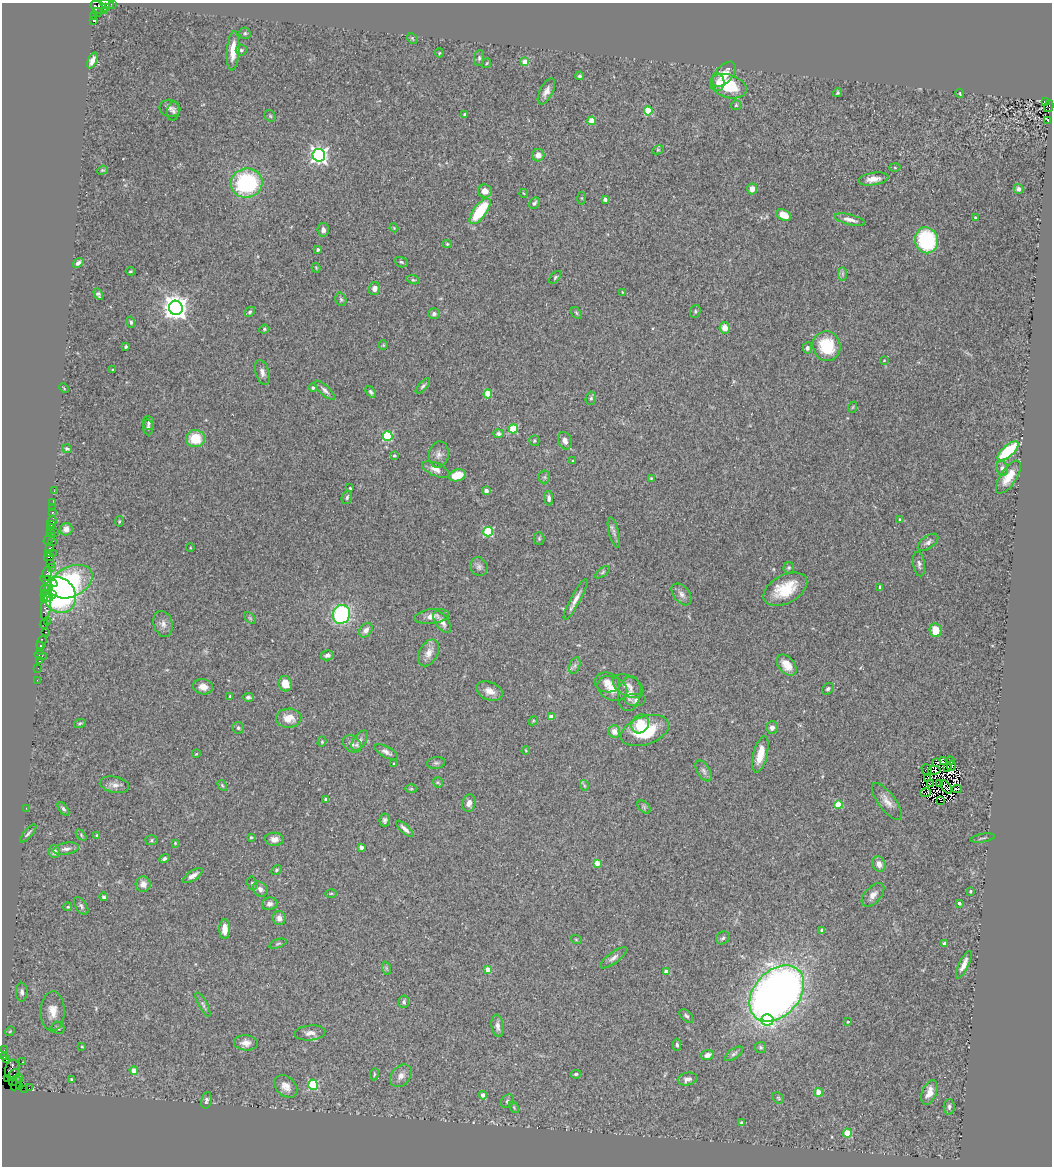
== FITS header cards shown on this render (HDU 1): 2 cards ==
NAXIS1  =                 1050
NAXIS2  =                 1164

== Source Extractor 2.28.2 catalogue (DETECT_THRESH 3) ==
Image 1050 x 1164 px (HDU 1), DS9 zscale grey, 1 PNG px = 1 image px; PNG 1054 x 1168 px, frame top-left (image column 1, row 1164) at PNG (2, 3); each listed source drawn as its Kron ellipse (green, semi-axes under 4 px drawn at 4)
Background 0.478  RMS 0.064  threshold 0.191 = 3 sigma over >= 5 px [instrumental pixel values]
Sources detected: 333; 10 with non-positive FLUX_AUTO (blend fragments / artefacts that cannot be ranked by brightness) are neither listed nor drawn; the other 323 listed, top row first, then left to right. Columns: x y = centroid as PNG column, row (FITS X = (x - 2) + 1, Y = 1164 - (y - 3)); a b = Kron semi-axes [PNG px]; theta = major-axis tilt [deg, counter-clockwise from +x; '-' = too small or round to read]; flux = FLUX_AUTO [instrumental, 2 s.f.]
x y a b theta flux
107 4 7 3 -17 73
112 4 3 2 - 44
106 7 3 2 - 41
99 8 9 5 -28 410
97 12 5 3 - 31
94 16 3 3 - 27
94 20 3 3 - 100
245 33 5 5 - 6.9
412 38 6 4 -46 6.6
241 50 5 5 - 8.9
233 51 20 6 86 65
439 53 4 4 - 4.5
479 58 8 5 82 8.7
92 60 8 4 68 24
525 62 4 4 - 82
487 63 5 3 - 4.1
724 74 15 8 50 51
579 76 4 4 - 8.1
718 82 8 6 -85 26
728 86 19 11 -17 180
546 91 14 6 63 27
838 93 4 3 - 5.8
960 93 5 3 - 3.7
1046 102 4 3 - 220
736 105 5 5 - 5.8
1049 106 6 4 76 1300
170 108 10 8 -11 16
173 111 9 6 82 12
648 111 4 4 - 150
465 114 3 3 - 9.7
270 116 6 5 - 6.6
1048 120 3 2 - 3.3
592 121 4 4 - 100
658 150 6 4 28 5.2
319 155 6 6 - 1800
538 155 6 6 - 28
895 168 5 3 - 4.2
102 170 6 4 18 5.1
873 179 15 6 8 35
247 183 16 14 17 440
752 189 5 5 - 31
1018 189 5 4 - 11
485 191 7 6 - 35
523 193 4 3 - 3.2
582 198 6 4 -90 4.6
605 199 3 3 - 16
534 203 6 4 57 10
480 211 15 6 53 210
784 215 8 5 -26 60
975 217 3 3 - 3.9
850 220 15 5 -14 25
394 228 4 3 - 3.7
323 230 7 5 -83 18
926 240 13 11 -73 330
447 244 4 4 - 5.3
318 250 4 3 - 10
401 262 7 5 -19 7.3
78 263 6 4 39 13
316 268 5 3 - 3.8
130 271 4 3 - 4.9
842 274 7 4 -90 9.8
555 277 7 4 53 6.9
413 280 7 4 -15 6.8
374 288 6 5 - 21
623 292 3 3 - 3.5
98 294 6 4 -59 9.5
341 299 7 5 -68 8.7
176 308 7 7 - 4100
695 311 7 5 72 8.3
250 312 6 4 40 7.1
576 313 6 4 -58 6.1
434 314 6 5 - 12
131 322 5 4 - 8.8
725 328 6 5 - 42
264 329 5 4 - 5.5
383 345 5 4 - 4.6
827 346 15 13 -68 190
126 347 3 3 - 9.2
807 348 5 4 - 12
884 360 3 3 - 3.7
113 370 4 2 - 3.9
262 372 13 7 -72 21
423 386 10 4 48 8.8
64 388 5 3 - 4
313 388 4 4 - 9.6
325 390 13 5 -43 15
371 392 6 4 -51 9.3
488 394 4 4 - 130
591 398 7 5 75 8.8
853 407 6 3 70 4.4
148 423 7 5 -86 11
148 427 8 5 -83 10
513 429 5 4 - 210
499 434 5 4 - 11
388 436 5 5 - 300
195 439 9 8 - 120
534 441 5 5 - 5.9
565 441 9 6 -67 22
67 449 5 4 - 7.1
1008 451 13 5 41 240
439 454 13 10 80 25
394 455 3 3 - 5.5
573 461 3 3 - 4.3
1002 468 7 6 - 11
436 469 14 6 -24 25
457 475 8 6 18 87
544 477 6 6 - 8.8
1008 477 19 8 56 63
651 478 4 3 - 4.7
350 488 3 3 - 5.2
54 491 3 2 - 7.9
486 491 4 4 - 25
347 497 7 5 69 10
549 498 7 4 -84 13
53 503 2 2 - 16
52 508 2 2 - 2
52 513 3 3 - 53
899 519 3 2 - 3.3
52 521 6 4 80 26
119 521 5 3 - 4.5
51 525 3 2 - 11
50 528 3 2 - 59
66 529 6 6 - 27
50 532 4 2 - 33
54 532 2 2 - 230
488 532 5 5 - 290
614 532 15 5 -76 15
49 539 7 3 46 46
539 539 6 5 - 7.1
52 542 4 3 - 41
928 542 12 6 36 16
50 548 4 3 - 88
190 548 4 3 - 3.5
48 554 3 2 - 44
53 554 3 2 - 14
49 557 5 2 - 63
50 563 2 2 - 25
919 564 12 6 -82 14
51 567 2 2 - 11
479 567 10 8 -60 15
789 568 6 5 - 6.3
603 572 8 4 37 7.6
47 573 7 4 84 150
49 581 9 4 -23 200
71 582 23 15 27 460
48 586 3 2 - 86
880 587 4 3 - 13
785 589 24 14 28 150
45 590 5 3 - 190
52 594 3 3 - 56
682 594 12 8 -51 23
59 595 18 15 -62 1100
47 597 6 3 -34 120
576 599 23 5 62 32
45 600 3 3 - 49
46 607 14 5 83 240
341 614 10 8 68 610
432 616 17 7 8 32
250 618 7 4 -45 6.7
47 621 2 2 - 45
442 622 12 6 -55 30
44 624 4 2 - 8.6
163 624 13 9 -74 26
366 630 8 5 51 19
935 630 7 6 - 81
46 632 3 2 - 18
42 642 7 4 69 98
41 645 3 3 - 48
40 651 3 2 - 55
429 653 14 9 62 40
327 655 6 5 - 12
41 656 6 2 -18 62
40 661 3 2 - 47
787 665 12 7 -50 51
575 666 8 5 71 13
38 668 2 2 - 7.8
37 680 2 2 - 11
607 682 13 9 -14 30
285 684 8 6 -70 54
628 686 16 10 -29 31
203 687 10 7 -10 35
612 688 15 11 -25 45
828 689 6 5 - 9.4
489 691 13 9 -22 38
629 693 18 11 82 39
230 696 4 3 - 3.8
248 697 5 4 - 9.2
636 700 11 6 0 17
551 717 4 4 - 39
289 718 12 9 3 53
533 721 5 3 - 4.6
80 723 6 4 18 5.9
640 724 10 8 53 96
238 728 6 5 - 7.1
772 728 6 5 - 17
614 731 6 5 - 31
645 731 25 14 19 190
360 740 11 6 54 20
322 742 5 4 - 5.1
352 744 10 7 -39 19
526 751 4 2 - 3.1
386 752 13 5 -29 17
196 754 4 3 - 3.6
760 754 19 7 76 71
943 761 4 4 - 9.8
950 761 4 3 - 11
937 762 3 2 - 2.3
394 763 4 3 - 3.9
436 763 9 5 9 10
951 765 5 2 - 2.8
948 767 3 2 - 3.6
927 770 5 5 - 9.5
934 770 6 4 9 0.6
704 771 11 6 -59 15
928 779 3 2 - 0.8
438 782 5 5 - 5.4
930 783 4 2 - 1.7
940 783 3 2 - 2
114 785 15 8 -12 25
222 785 6 3 -58 4.8
584 785 5 3 - 5.6
946 787 8 4 -55 6.9
411 789 6 4 1 6
957 789 5 4 - 7.2
926 793 5 2 - 2.3
326 799 4 3 - 12
887 801 22 8 -54 38
940 801 2 2 - 3.7
469 803 9 6 80 24
838 805 4 4 - 150
644 807 8 4 -46 8.1
26 808 3 2 - 4.7
63 809 8 4 -52 9.2
385 820 6 5 - 11
405 829 11 4 -43 17
28 833 11 4 49 9.7
81 835 6 4 -48 5.9
97 836 3 3 - 12
251 837 3 3 - 3.9
982 838 12 2 10 6.4
274 839 9 6 -1 25
151 840 6 5 - 7.5
175 843 4 3 - 3.7
361 847 4 4 - 19
66 849 13 6 10 21
54 851 6 5 - 17
164 858 5 4 - 9.9
597 863 4 4 - 43
879 864 8 6 -64 29
276 870 5 4 - 4.8
193 876 11 4 33 25
252 883 7 5 -75 6.7
143 884 8 7 - 29
260 889 8 6 -46 20
971 891 3 3 - 6.5
331 893 5 3 - 4.2
873 895 14 8 47 28
104 897 4 4 - 8.1
959 903 3 3 - 10
270 904 8 6 8 14
81 906 10 5 -56 11
68 907 4 4 - 7.3
279 918 7 6 - 24
225 929 10 5 90 41
822 930 4 3 - 7.5
723 938 7 6 - 9.7
576 939 5 3 - 3.9
278 944 9 4 19 8.5
944 944 4 4 - 28
613 958 16 5 37 19
964 965 15 5 65 33
386 968 7 4 -72 6.7
488 969 4 4 - 53
666 972 4 4 - 35
22 992 9 5 88 14
777 993 32 22 47 3400
404 1002 6 5 - 9.7
203 1004 13 4 -61 12
53 1011 20 12 89 55
686 1016 8 5 -44 9.9
767 1020 6 6 - 390
848 1022 4 4 - 6.1
497 1026 11 6 -81 23
58 1028 6 6 - 11
10 1031 5 4 - 4.7
310 1033 15 7 5 25
246 1043 12 7 -6 27
677 1045 6 4 -86 8.3
82 1046 4 3 - 4.1
761 1047 5 5 - 7.3
4 1050 3 2 - 3.7
734 1054 10 5 34 11
707 1055 6 5 - 24
4 1057 4 2 - 28
6 1060 3 2 - 21
23 1062 2 2 - 2.4
12 1069 9 7 75 160
134 1071 4 4 - 48
374 1074 6 3 82 4.7
576 1074 5 3 - 6.6
13 1075 7 4 38 500
401 1076 12 9 49 27
19 1078 4 3 - 240
8 1079 3 3 - 330
71 1079 3 2 - 5.2
687 1079 10 6 11 18
12 1082 3 2 - 20
16 1084 7 3 63 52
313 1085 5 4 - 310
20 1086 3 2 - 120
286 1086 13 9 -45 33
29 1088 3 2 - 34
25 1089 2 2 - 43
819 1092 4 4 - 92
929 1092 13 7 67 39
483 1095 4 4 - 22
778 1098 6 5 - 6.2
206 1100 8 5 78 11
507 1101 7 6 - 9.8
514 1107 6 4 -57 6.1
949 1107 8 5 -89 11
742 1123 4 4 - 11
847 1133 4 4 - 160
At the frame edge (FLAGS 8, measured only in part): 1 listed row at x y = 112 4
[10 non-positive-flux detections neither listed nor drawn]